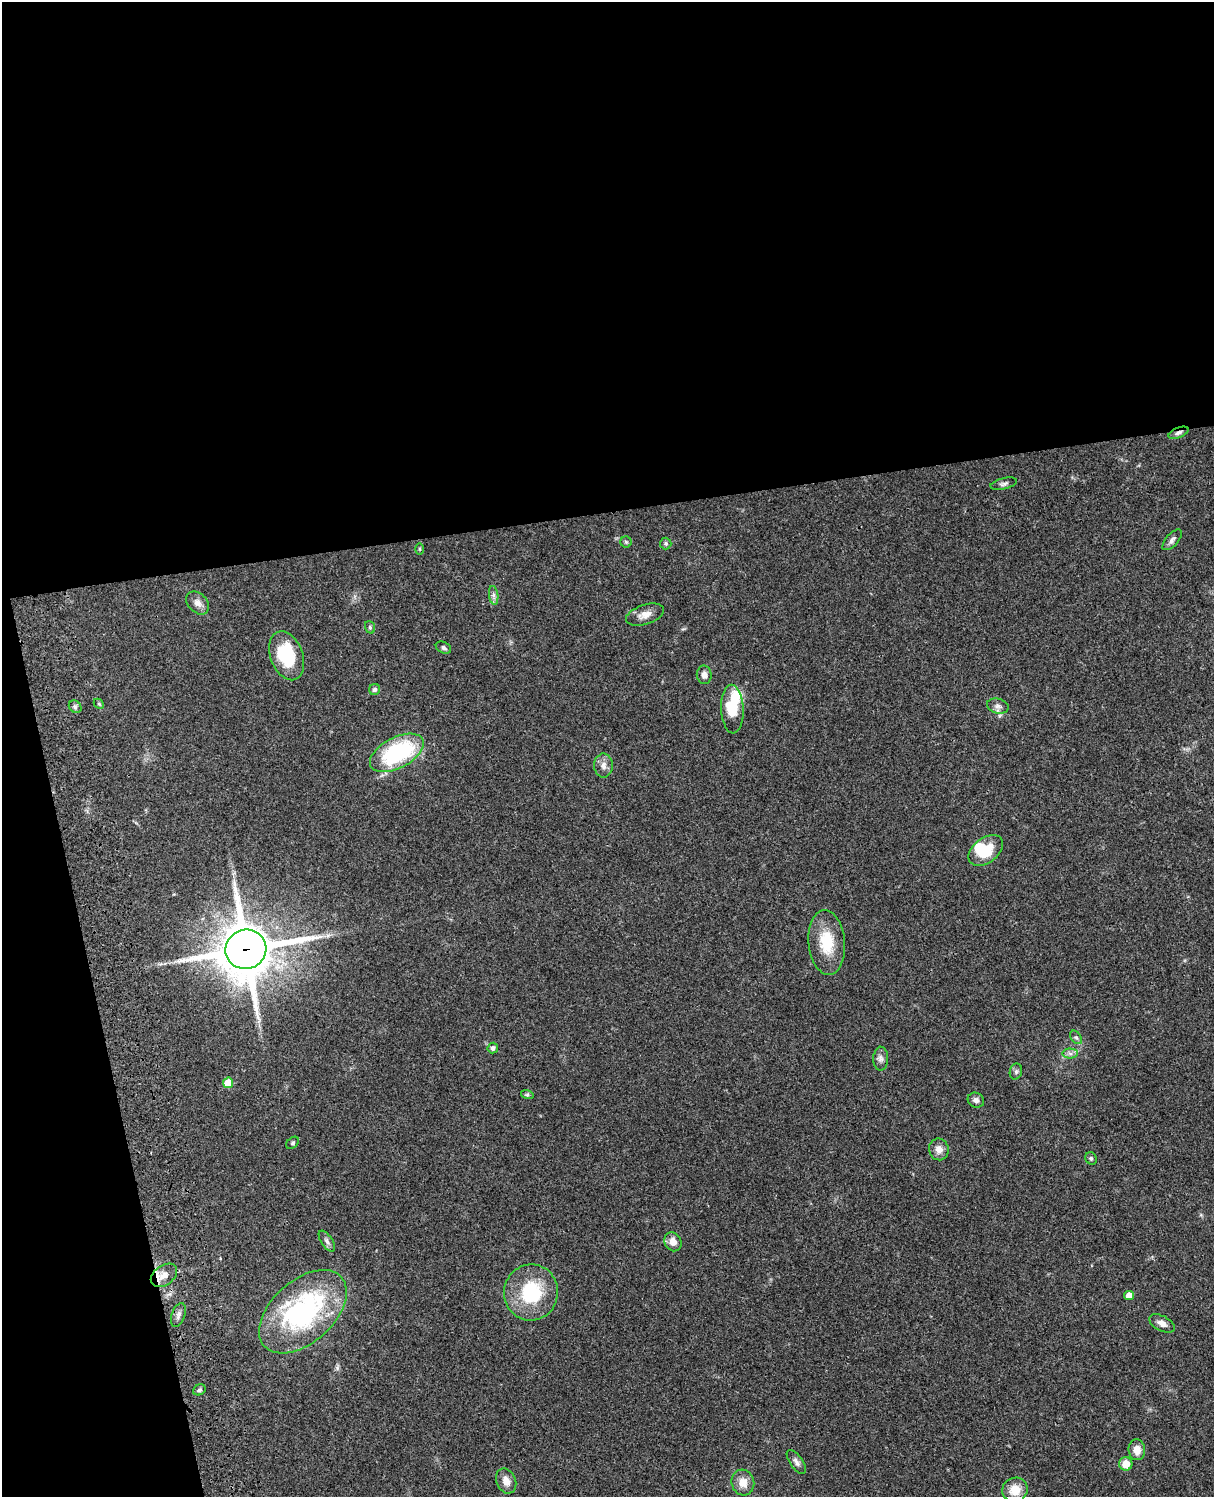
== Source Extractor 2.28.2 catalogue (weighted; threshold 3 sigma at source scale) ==
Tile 1 of 4 x 3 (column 1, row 1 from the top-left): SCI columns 121-1332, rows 3269-4763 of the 5086 x 4928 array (HDU 1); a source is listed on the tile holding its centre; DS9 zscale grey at full resolution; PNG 1216 x 1499 px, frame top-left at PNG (2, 2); each listed source drawn as its Kron ellipse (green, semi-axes under 4 px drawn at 4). Shown black and unused: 39% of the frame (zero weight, under 3 of 4 exposures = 6% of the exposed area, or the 3 px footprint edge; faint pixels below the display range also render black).
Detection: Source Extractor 2.28.2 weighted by HDU 2 'WHT'; one run over the whole footprint, this tile lists its part. Background 0.0782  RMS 0.0058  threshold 0.026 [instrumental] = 3 sigma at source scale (4.5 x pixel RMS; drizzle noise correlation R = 1.50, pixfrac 1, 0.05/0.05 arcsec/px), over >= 5 px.
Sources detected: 52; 1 inside a brighter object's white glare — neither listed nor drawn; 2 inside a brighter listed object's ellipse — not listed separately; the other 49 listed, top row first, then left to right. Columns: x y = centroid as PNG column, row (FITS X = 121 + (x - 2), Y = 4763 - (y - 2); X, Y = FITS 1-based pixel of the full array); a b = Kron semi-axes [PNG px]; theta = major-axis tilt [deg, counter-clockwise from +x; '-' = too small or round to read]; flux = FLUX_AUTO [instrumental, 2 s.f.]
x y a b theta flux
1179 433 10 5 22 1.9
1004 484 13 5 13 1.8
1172 540 13 6 48 2.1
626 542 5 5 - 0.9
666 543 6 6 - 1
420 549 6 4 -89 0.62
494 595 9 4 -82 1.6
198 603 13 9 -44 3.7
645 615 20 10 18 5.4
370 627 6 5 - 0.92
443 648 8 5 -25 1.5
287 656 25 16 -70 29
704 675 9 7 -83 2.8
375 690 6 5 - 1.4
99 704 6 4 -44 0.76
998 706 11 7 -15 2.4
75 707 7 5 -45 1.4
732 709 24 11 -87 18
397 753 29 15 28 62
603 765 12 9 -89 3.4
986 850 19 12 37 17
827 942 32 18 -85 20
246 949 20 19 - 2900
1076 1037 7 5 -52 1.3
493 1048 5 5 - 1.9
1070 1053 7 5 -1 1.6
881 1059 12 7 88 2.4
1016 1071 8 6 75 1.5
228 1083 5 5 - 11
527 1094 6 4 -19 0.91
976 1100 8 7 - 2.1
293 1143 7 5 42 1
939 1149 11 10 - 4
1091 1158 6 5 - 1.1
327 1241 12 5 -56 1.9
673 1242 10 8 -61 4.7
164 1275 14 9 36 6.3
531 1292 28 27 - 35
1129 1295 5 4 - 5
303 1312 52 31 42 100
178 1315 12 6 71 2.3
1162 1323 14 7 -27 3.3
199 1390 6 5 - 1.2
1137 1450 10 8 -84 5.4
796 1462 14 6 -55 2.3
1126 1464 7 6 - 7.5
506 1481 13 9 -68 4.7
743 1482 13 11 -74 6.4
1015 1490 13 12 - 9.3
Overlapping masked pixels (flux is a lower limit): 2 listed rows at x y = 1179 433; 246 949